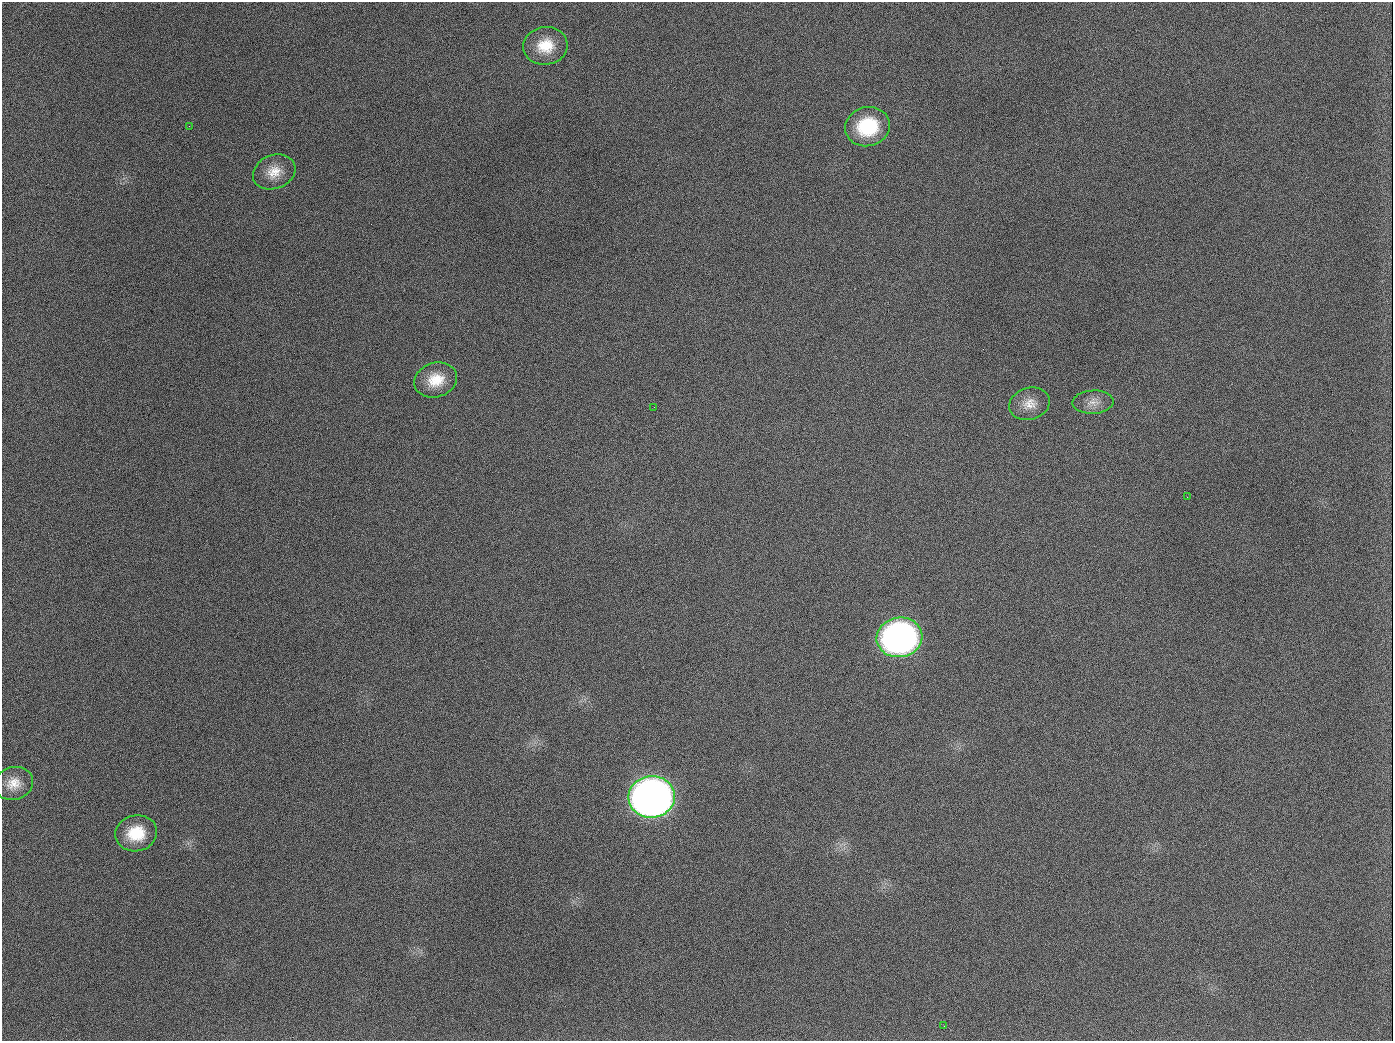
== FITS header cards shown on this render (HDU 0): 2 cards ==
NAXIS1  =                 1391
NAXIS2  =                 1039

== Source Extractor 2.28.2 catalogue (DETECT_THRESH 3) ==
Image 1391 x 1039 px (HDU 0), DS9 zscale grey, 1 PNG px = 1 image px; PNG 1395 x 1043 px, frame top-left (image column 1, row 1039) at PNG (2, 2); each listed source drawn as its Kron ellipse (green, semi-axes under 4 px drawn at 4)
Background 1600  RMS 72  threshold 216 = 3 sigma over >= 5 px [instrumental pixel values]
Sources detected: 14; all 14 listed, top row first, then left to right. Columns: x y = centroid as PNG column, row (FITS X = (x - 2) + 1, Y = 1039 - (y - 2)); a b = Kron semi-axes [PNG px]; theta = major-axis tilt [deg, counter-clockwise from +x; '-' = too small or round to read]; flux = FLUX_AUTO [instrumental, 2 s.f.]
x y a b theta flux
545 46 22 19 7 1.4e+05
189 126 2 2 - 6.3e+03
868 127 22 19 14 2.9e+05
274 172 22 16 22 9.1e+04
436 380 22 17 18 1.2e+05
1093 402 20 11 4 5.0e+04
1030 404 21 15 17 7.4e+04
654 407 2 2 - 3.5e+03
1187 497 2 2 - 2.4e+03
899 637 23 19 9 2.3e+06
14 783 20 16 14 8.0e+04
652 797 23 21 6 4.9e+06
136 833 21 18 13 1.7e+05
944 1026 3 2 - 4.8e+03